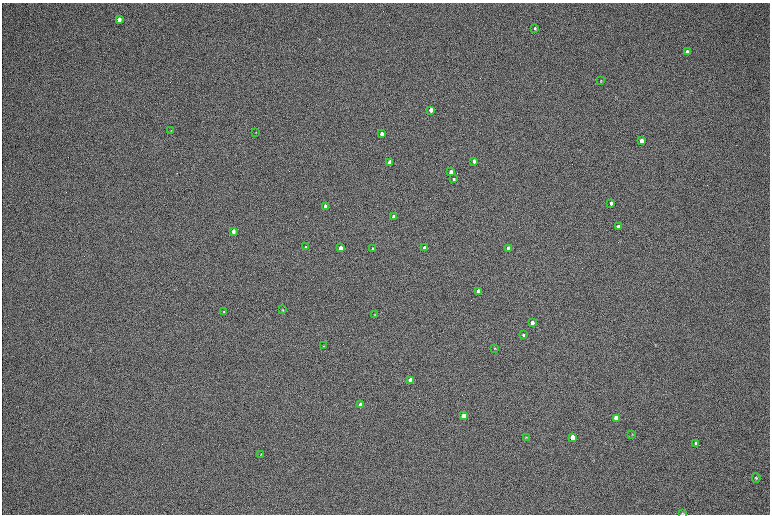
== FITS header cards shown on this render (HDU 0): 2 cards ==
NAXIS1  =                 1536 / length of data axis 1
NAXIS2  =                 1024 / length of data axis 2

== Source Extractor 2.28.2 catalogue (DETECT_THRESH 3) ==
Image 1536 x 1024 px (HDU 0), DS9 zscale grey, zoomed out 1/2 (1 PNG px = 2 x 2 image px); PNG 772 x 516 px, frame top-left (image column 1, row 1023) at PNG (2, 3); each listed source drawn as its Kron ellipse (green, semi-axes under 4 px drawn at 4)
Background 169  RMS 20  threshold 60.5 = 3 sigma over >= 5 px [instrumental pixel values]
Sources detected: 43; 1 cannot appear on this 1/2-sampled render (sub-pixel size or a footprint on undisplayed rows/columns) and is neither listed nor drawn; the other 42 listed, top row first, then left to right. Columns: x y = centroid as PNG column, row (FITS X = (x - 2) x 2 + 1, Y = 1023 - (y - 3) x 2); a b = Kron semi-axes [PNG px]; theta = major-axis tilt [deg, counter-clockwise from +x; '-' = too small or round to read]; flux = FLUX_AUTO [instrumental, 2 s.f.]
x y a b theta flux
119 20 4 3 - 20000
535 28 3 2 - 5000
688 52 4 3 - 23000
601 81 3 3 - 2900
431 110 3 3 - 55000
171 131 3 2 - 2200
256 132 3 2 - 1600
382 134 3 3 - 26000
641 141 3 3 - 30000
474 161 3 3 - 14000
390 162 3 3 - 45000
451 172 3 3 - 31000
454 179 3 2 - 6000
611 203 3 3 - 9200
325 206 3 3 - 23000
393 217 3 3 - 15000
618 227 3 3 - 24000
233 231 3 3 - 20000
306 247 3 3 - 3700
341 248 3 3 - 45000
373 248 3 3 - 4000
425 248 3 3 - 34000
508 248 3 3 - 41000
478 291 3 3 - 41000
282 310 3 2 - 2900
224 312 4 3 - 4300
375 314 3 2 - 2400
532 323 3 3 - 19000
523 335 3 3 - 5900
323 346 2 1 - 3300
495 348 4 2 - 2400
410 380 3 3 - 110000
360 405 3 3 - 71000
464 416 4 3 - 170000
616 418 4 3 - 110000
632 434 4 4 - 3600
526 437 4 3 - 2900
573 437 4 3 - 83000
696 443 4 3 - 12000
261 454 4 2 - 2500
756 478 5 4 - 5400
683 513 4 2 - 3200
At the frame edge (FLAGS 8, measured only in part): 1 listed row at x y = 683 513
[1 sub-pixel or undisplayed-footprint detection neither listed nor drawn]